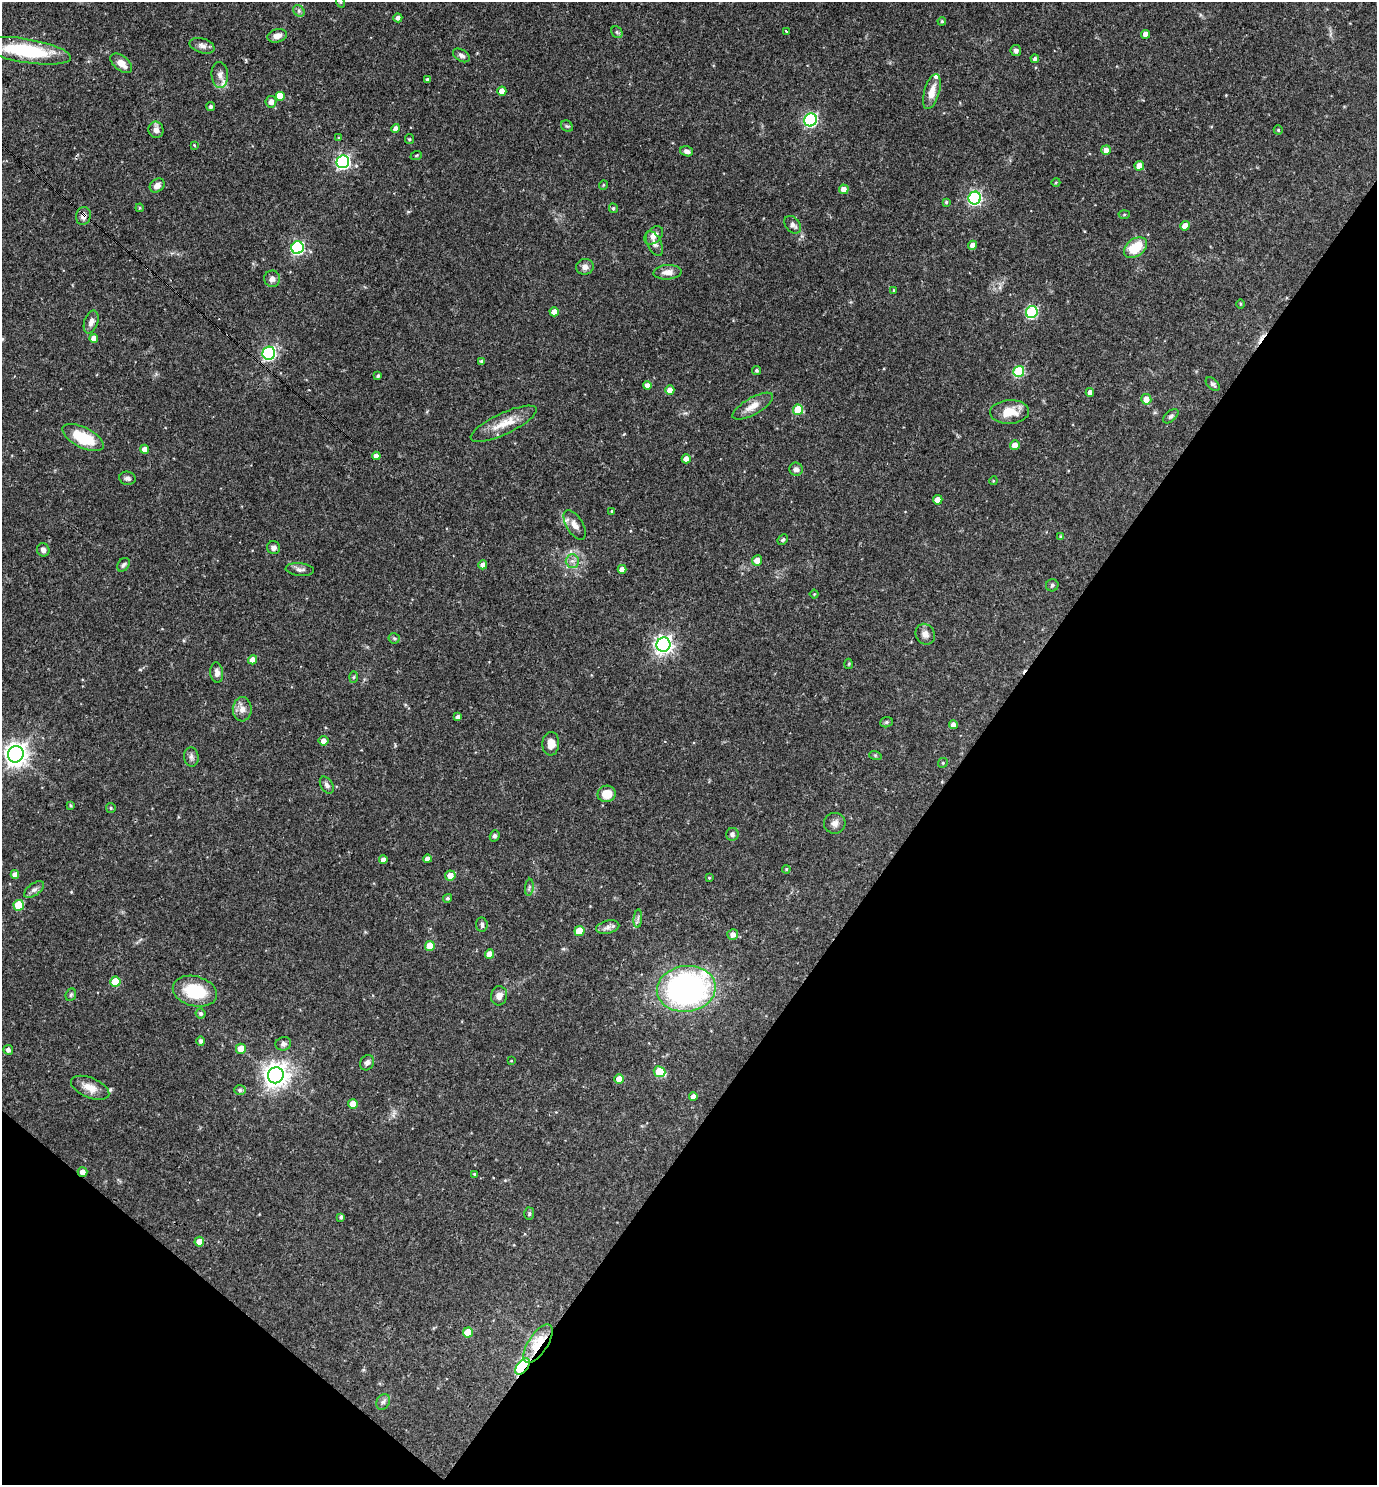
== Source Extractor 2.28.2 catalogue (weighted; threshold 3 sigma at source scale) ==
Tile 15 of 4 x 4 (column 3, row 4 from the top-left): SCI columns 2898-4272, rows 1-1483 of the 5936 x 5933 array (HDU 1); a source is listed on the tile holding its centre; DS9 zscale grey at full resolution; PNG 1379 x 1487 px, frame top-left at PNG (2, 2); each listed source drawn as its Kron ellipse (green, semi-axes under 4 px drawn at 4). Shown black and unused: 34% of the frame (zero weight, under 3 of 4 exposures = <1% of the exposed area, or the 3 px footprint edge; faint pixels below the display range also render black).
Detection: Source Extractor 2.28.2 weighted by HDU 2 'WHT'; one run over the whole footprint, this tile lists its part. Background 0.0527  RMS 0.0031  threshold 0.0142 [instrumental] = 3 sigma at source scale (4.5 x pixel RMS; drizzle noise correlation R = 1.50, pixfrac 1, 0.05/0.05 arcsec/px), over >= 5 px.
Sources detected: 170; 2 cosmic-ray / hot-pixel residue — neither listed nor drawn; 1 inside a brighter listed object's ellipse — not listed separately; the other 167 listed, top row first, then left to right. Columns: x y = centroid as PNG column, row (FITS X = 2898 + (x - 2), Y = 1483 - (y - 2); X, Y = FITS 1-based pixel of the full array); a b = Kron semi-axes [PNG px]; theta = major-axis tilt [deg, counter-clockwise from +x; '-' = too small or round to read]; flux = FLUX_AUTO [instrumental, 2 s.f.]
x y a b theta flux
340 2 5 3 - 0.28
299 11 6 5 - 0.65
398 18 4 4 - 0.97
942 21 4 3 - 0.46
786 31 4 2 - 0.47
617 32 6 5 - 0.61
1146 34 4 4 - 2.1
277 36 10 6 14 1.9
202 46 13 7 -17 1.6
26 51 45 12 -9 24
1016 51 5 5 - 0.87
461 55 9 5 -32 0.94
1035 59 4 4 - 0.77
121 63 12 7 -39 2.7
220 75 13 8 -86 2
427 79 3 3 - 0.63
502 91 4 4 - 2.1
932 91 18 7 74 3.5
280 96 5 5 - 4
271 102 5 5 - 1.9
211 107 4 4 - 0.79
811 120 7 6 - 50
567 126 6 5 - 0.49
395 128 4 4 - 1.5
156 130 8 7 - 1.9
1278 130 4 4 - 0.38
339 138 4 3 - 0.33
409 139 5 4 - 0.35
194 145 4 3 - 0.28
1106 150 5 4 - 1.7
687 151 6 5 - 1.1
416 156 6 3 20 0.34
343 162 6 6 - 66
1139 166 5 4 - 3.3
1056 182 4 3 - 0.26
157 185 8 6 40 1.7
603 185 5 3 - 0.3
844 189 5 4 - 2
975 198 6 6 - 56
946 202 4 4 - 0.52
140 208 4 4 - 0.34
613 208 5 4 - 0.52
1124 214 5 3 - 0.33
83 216 9 7 77 1.6
793 225 10 7 -51 1.3
1185 226 5 4 - 2.9
654 235 11 7 42 1.9
654 243 13 7 -64 1.4
973 245 4 4 - 2.1
297 248 6 6 - 51
1135 248 13 8 38 8.4
585 267 9 7 13 1.4
668 272 14 7 4 2.3
272 279 8 8 - 1.4
894 290 3 3 - 0.34
1240 304 4 3 - 0.31
554 312 4 4 - 2.4
1032 312 6 6 - 30
91 322 12 7 71 1.6
94 338 4 4 - 2
269 353 6 6 - 54
482 361 4 3 - 0.77
756 370 4 4 - 0.55
1019 371 5 5 - 22
378 376 4 3 - 0.66
1213 384 8 5 -42 0.71
647 386 4 4 - 2
670 390 5 4 - 2.1
1090 392 4 4 - 1.6
1146 399 5 5 - 2.3
753 406 23 8 29 3.4
798 410 5 5 - 11
1009 412 19 12 3 5.5
1171 416 9 5 41 0.71
504 424 36 10 25 6
83 438 22 10 -26 12
1015 445 5 5 - 2.6
145 449 4 4 - 1.9
376 456 4 4 - 2.1
686 459 4 4 - 2.1
796 469 7 6 - 1.2
127 478 8 6 -9 0.98
993 481 4 3 - 0.26
938 500 4 4 - 3
612 511 4 4 - 0.46
575 525 16 8 -59 2.4
1061 537 4 3 - 0.53
783 540 6 4 48 0.51
274 548 7 6 - 1.2
43 550 7 6 - 1.2
757 560 5 5 - 2.3
572 561 7 6 - 1.2
123 565 7 5 54 0.78
483 565 4 4 - 2
300 569 14 6 -5 1.2
622 569 4 4 - 2.1
1052 585 6 6 - 0.58
814 594 4 4 - 0.3
925 634 11 9 -59 1.7
394 638 6 5 - 0.54
663 645 7 7 - 130
253 660 5 4 - 2.2
849 664 5 3 - 0.3
217 673 10 6 -83 1.4
354 677 6 4 88 0.43
242 709 12 9 88 2.2
458 717 4 4 - 0.9
886 722 6 5 - 0.52
953 725 4 4 - 1.7
323 741 5 5 - 1.6
551 744 11 8 87 2.8
16 754 8 7 - 230
875 755 6 4 -18 0.41
191 757 9 7 -80 1
943 763 5 4 - 0.43
327 785 9 6 -59 0.99
607 794 9 8 - 4.9
71 805 4 4 - 0.42
111 808 5 4 - 0.41
835 823 11 10 - 1.7
732 834 6 6 - 0.87
495 836 5 4 - 0.7
383 859 4 4 - 1.4
427 859 4 4 - 1.6
786 869 4 4 - 0.34
15 874 4 4 - 1.6
450 875 5 5 - 2.5
709 878 3 3 - 0.28
529 887 8 3 85 0.58
34 890 11 6 36 1.2
447 898 4 4 - 0.48
19 905 5 5 - 10
638 919 9 3 85 0.73
482 925 7 5 -84 0.82
608 927 12 6 14 1.4
579 931 5 5 - 6.5
733 934 5 5 - 1.7
430 946 5 5 - 4.3
490 954 5 4 - 3
115 982 5 5 - 8
686 989 29 23 8 100
195 991 22 15 -14 14
71 995 6 5 - 0.5
499 996 9 8 - 1.8
201 1013 5 5 - 0.68
201 1041 4 4 - 0.77
283 1044 8 6 16 1
241 1049 5 5 - 4
8 1050 5 4 - 0.97
511 1061 4 3 - 0.2
367 1063 8 6 55 1.1
659 1072 6 5 - 9.5
276 1075 8 8 - 270
619 1079 5 4 - 2.8
90 1088 20 10 -22 3.7
240 1090 6 5 - 0.55
693 1096 4 4 - 1.5
353 1104 5 5 - 3.8
82 1172 5 4 - 1.7
474 1174 4 3 - 0.33
529 1214 6 5 - 0.53
341 1217 4 3 - 0.66
199 1242 5 5 - 2.5
468 1332 5 5 - 7
538 1343 22 9 56 11
522 1366 9 5 53 43
383 1402 8 6 62 0.94
Overlapping masked pixels (flux is a lower limit): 4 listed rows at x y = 83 216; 82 1172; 538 1343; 522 1366
Isophote crosses this tile's border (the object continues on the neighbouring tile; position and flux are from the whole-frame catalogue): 2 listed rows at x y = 340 2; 26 51